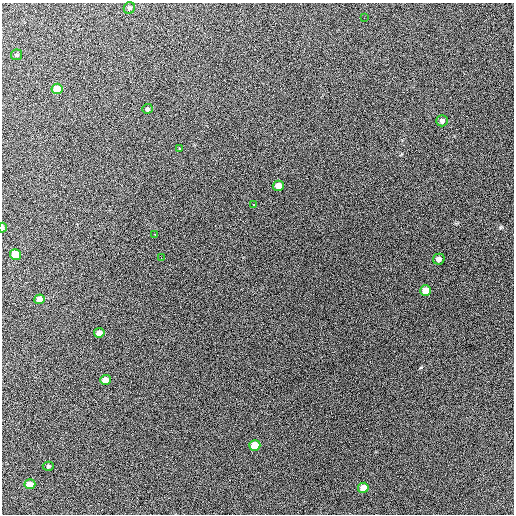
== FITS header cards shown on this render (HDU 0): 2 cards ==
NAXIS1  =                  512 / Axis length
NAXIS2  =                  512 / Axis length

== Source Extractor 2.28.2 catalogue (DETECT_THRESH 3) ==
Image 512 x 512 px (HDU 0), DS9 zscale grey, 1 PNG px = 1 image px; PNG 516 x 516 px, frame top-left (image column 1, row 512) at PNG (2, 3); each listed source drawn as its Kron ellipse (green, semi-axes under 4 px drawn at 4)
Background 716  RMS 28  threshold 83.4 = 3 sigma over >= 5 px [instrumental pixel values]
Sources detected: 22; all 22 listed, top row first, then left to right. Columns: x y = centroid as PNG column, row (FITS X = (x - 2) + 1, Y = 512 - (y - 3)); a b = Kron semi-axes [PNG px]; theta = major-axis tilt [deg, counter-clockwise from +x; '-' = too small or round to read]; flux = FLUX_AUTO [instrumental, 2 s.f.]
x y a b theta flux
129 8 6 5 - 3900
364 18 3 2 - 1300
16 55 5 5 - 3500
57 89 5 5 - 33000
147 109 5 5 - 3100
442 121 6 5 - 6800
179 148 3 3 - 13000
278 186 5 5 - 13000
254 205 3 2 - 3000
3 228 5 2 - 5800
155 234 3 2 - 2400
16 255 5 5 - 45000
161 258 2 2 - 870
439 259 6 5 - 7700
426 291 5 5 - 35000
40 299 5 5 - 16000
99 333 5 4 - 12000
105 380 5 5 - 20000
255 445 5 5 - 46000
48 466 5 4 - 2500
30 484 5 5 - 24000
363 488 5 5 - 23000
At the frame edge (FLAGS 8, measured only in part): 1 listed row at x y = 3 228